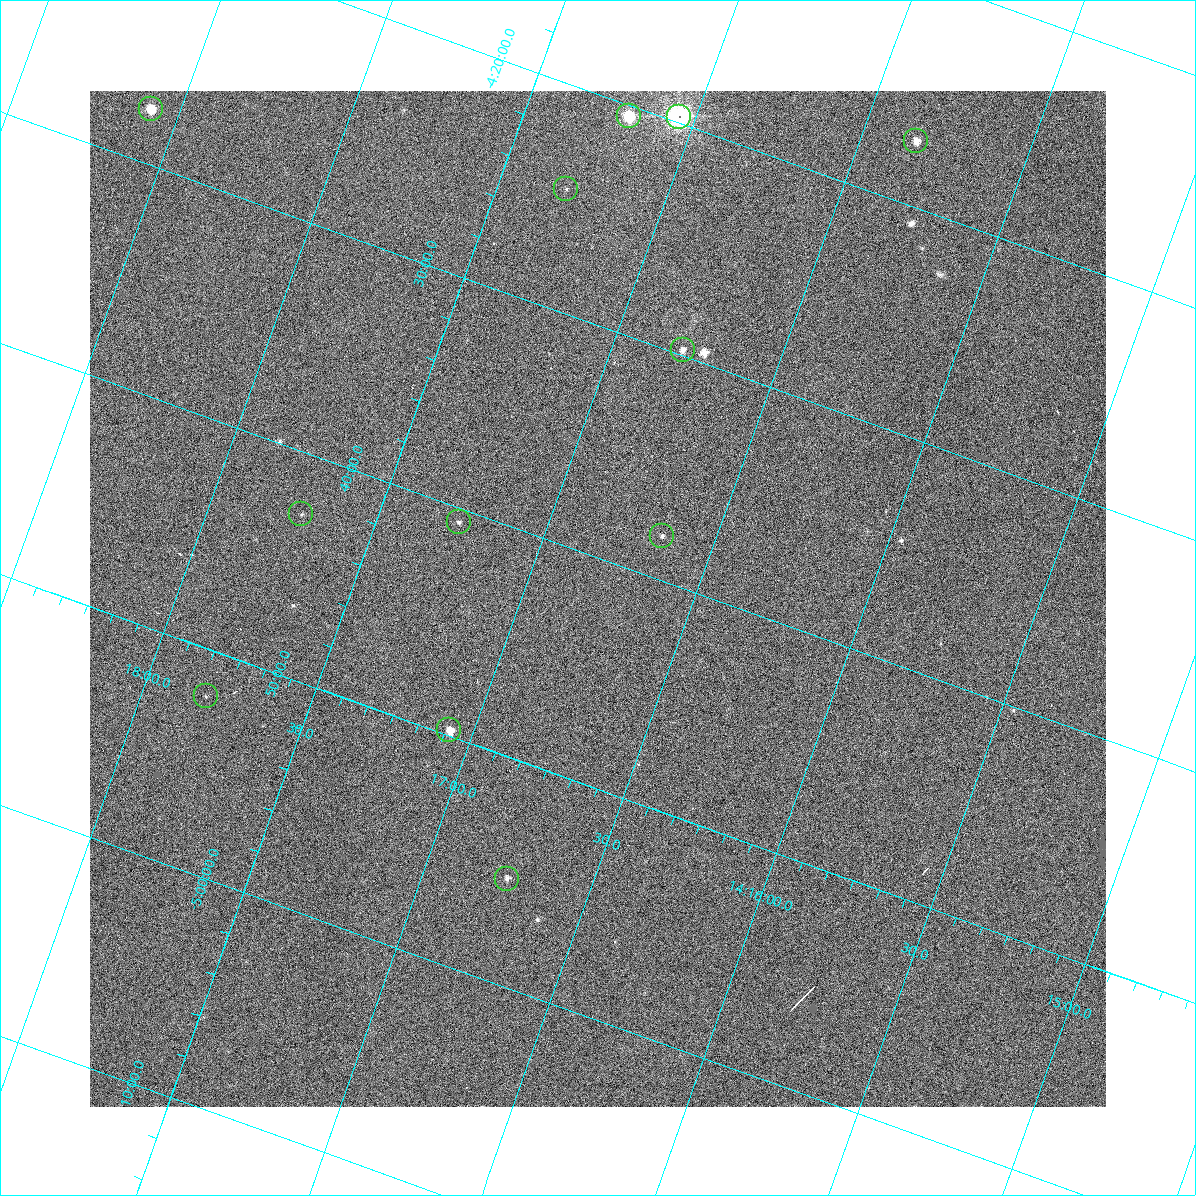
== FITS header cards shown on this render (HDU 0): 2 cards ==
NAXIS1  =                 1016 / length of data axis 1
NAXIS2  =                 1016 / length of data axis 2

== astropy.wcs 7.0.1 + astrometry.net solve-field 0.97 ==
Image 1016 x 1016 px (HDU 0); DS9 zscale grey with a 90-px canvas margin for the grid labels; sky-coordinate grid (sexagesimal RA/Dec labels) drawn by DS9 from the SOLVED WCS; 12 Tycho-2 reference stars matched to detected sources circled (green)
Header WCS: RA---SIN-SIP/DEC--SIN-SIP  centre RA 14:16:47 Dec -04:42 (214.19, -4.70 deg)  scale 2.76 arcsec/px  FOV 46.7' x 46.6'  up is +20 deg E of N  parity normal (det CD < 0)
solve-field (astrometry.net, Tycho-2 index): VERIFIED the header's WCS against the Tycho-2 star catalogue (verified at 3 index scales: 10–12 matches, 0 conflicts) and refined it, rather than solving blind
Solved WCS: RA---TAN-SIP/DEC--TAN-SIP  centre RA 14:16:47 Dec -04:42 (214.19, -4.70 deg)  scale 2.75 arcsec/px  FOV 46.6' x 46.6'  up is +20 deg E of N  parity normal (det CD < 0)
The solver's refit moves the header's centre by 0.94 arcsec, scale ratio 0.9982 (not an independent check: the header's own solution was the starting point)
Tycho-2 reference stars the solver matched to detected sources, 12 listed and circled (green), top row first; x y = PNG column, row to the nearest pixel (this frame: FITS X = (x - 90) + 1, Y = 1016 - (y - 91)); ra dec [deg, ICRS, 3 dp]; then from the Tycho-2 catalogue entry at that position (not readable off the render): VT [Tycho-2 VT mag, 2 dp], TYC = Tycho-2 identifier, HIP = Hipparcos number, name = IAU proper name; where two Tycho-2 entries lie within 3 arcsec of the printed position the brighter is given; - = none
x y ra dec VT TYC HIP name
151 109 214.646 -4.460 11.15 4979-1058-1 - -
629 116 214.298 -4.342 9.73 4979-1417-1 - -
679 117 214.262 -4.329 8.05 4979-1409-1 69789 -
916 141 214.084 -4.285 9.01 4979-1379-1 69724 -
566 189 214.324 -4.410 11.05 4979-1130-1 - -
683 350 214.198 -4.496 10.78 4979-1184-1 - -
301 514 214.431 -4.712 11.56 4979-1082-1 - -
459 522 214.315 -4.677 10.37 4979-1022-1 - -
662 536 214.164 -4.635 11.20 4979-1282-1 - -
206 696 214.452 -4.868 11.84 4979-1040-1 - -
449 730 214.267 -4.830 9.08 4979-1170-1 - -
507 879 214.187 -4.921 9.24 4979-1014-1 - -